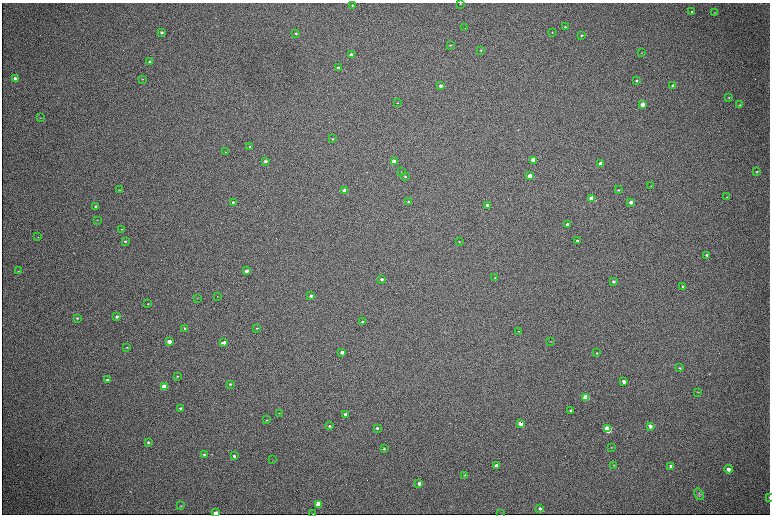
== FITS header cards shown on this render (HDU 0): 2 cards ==
NAXIS1  =                 1536
NAXIS2  =                 1024

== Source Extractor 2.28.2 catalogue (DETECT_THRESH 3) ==
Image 1536 x 1024 px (HDU 0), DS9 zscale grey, zoomed out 1/2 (1 PNG px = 2 x 2 image px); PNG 772 x 516 px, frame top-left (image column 1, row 1023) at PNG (2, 3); each listed source drawn as its Kron ellipse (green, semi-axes under 4 px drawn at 4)
Background 731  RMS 19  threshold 55.9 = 3 sigma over >= 5 px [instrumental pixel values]
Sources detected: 119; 3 cannot appear on this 1/2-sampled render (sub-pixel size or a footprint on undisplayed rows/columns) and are neither listed nor drawn; the other 116 listed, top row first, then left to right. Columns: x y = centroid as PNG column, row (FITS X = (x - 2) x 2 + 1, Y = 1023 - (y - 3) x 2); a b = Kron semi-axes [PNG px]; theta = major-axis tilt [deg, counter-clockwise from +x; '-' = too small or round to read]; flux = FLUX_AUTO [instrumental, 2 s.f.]
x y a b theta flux
460 4 2 2 - 2100
352 5 2 2 - 2900
692 11 3 2 - 3300
714 12 3 2 - 1800
565 27 3 3 - 3100
465 28 2 1 - 2300
162 32 3 3 - 6800
552 32 3 2 - 2000
296 33 3 2 - 5200
582 35 3 3 - 3100
450 45 3 2 - 2700
481 50 3 2 - 3700
642 53 3 2 - 1300
351 55 3 2 - 22000
149 61 3 2 - 3900
338 68 3 2 - 5300
15 78 3 3 - 7200
142 79 3 2 - 1800
637 80 3 3 - 3600
673 85 4 3 - 6100
441 86 3 2 - 12000
729 98 3 3 - 2500
398 103 2 2 - 1200
642 104 3 3 - 25000
740 105 4 3 - 4100
40 118 3 2 - 1400
332 139 3 2 - 2600
250 146 3 2 - 3800
226 152 3 1 - 4900
533 160 3 3 - 78000
265 161 3 2 - 15000
394 162 3 2 - 67000
600 163 3 3 - 26000
401 172 2 2 - 1500
757 172 4 3 - 3700
530 176 3 3 - 73000
405 177 3 2 - 3600
651 186 3 2 - 1100
119 190 3 2 - 1700
618 190 3 2 - 3300
345 191 3 2 - 56000
726 197 2 1 - 980
591 198 3 3 - 50000
233 202 3 2 - 6100
409 202 3 2 - 12000
631 202 3 3 - 22000
488 205 3 2 - 29000
96 206 3 2 - 8100
97 220 2 2 - 1400
567 224 3 2 - 9800
121 229 3 3 - 2600
38 237 2 2 - 1300
125 241 3 2 - 4400
459 241 3 2 - 2200
577 241 3 2 - 9900
707 255 4 3 - 7100
18 271 3 2 - 1700
247 271 3 2 - 23000
495 277 2 2 - 1800
382 279 3 2 - 12000
613 281 3 3 - 8500
683 287 3 3 - 5200
217 296 2 2 - 1800
311 296 3 2 - 15000
197 298 3 2 - 1300
148 304 2 2 - 1800
117 317 3 3 - 5700
77 318 3 2 - 3000
363 322 3 2 - 8000
185 328 3 2 - 4000
257 328 3 3 - 2800
518 331 2 1 - 2200
169 341 3 3 - 28000
551 341 3 2 - 1400
224 342 4 2 - 23000
127 347 3 2 - 2500
342 352 3 3 - 22000
597 353 2 2 - 2400
679 368 4 3 - 3900
177 376 3 2 - 3300
107 379 3 2 - 4200
624 381 3 3 - 18000
230 384 3 2 - 3800
164 387 4 3 - 120000
698 392 3 2 - 2200
586 397 4 3 - 140000
180 408 3 3 - 5200
570 410 3 2 - 4200
279 413 3 2 - 1800
345 414 3 3 - 12000
266 420 3 2 - 2100
521 424 3 3 - 43000
329 426 3 3 - 5400
650 426 4 3 - 15000
377 428 3 3 - 5900
607 429 4 3 - 220000
148 442 3 3 - 5100
611 447 3 2 - 1600
384 449 4 3 - 3900
204 454 3 2 - 4300
234 456 3 3 - 6500
272 460 2 1 - 1200
614 465 3 2 - 2000
497 466 3 3 - 24000
671 466 4 4 - 11000
728 469 4 3 - 15000
465 475 3 3 - 3000
419 483 3 3 - 12000
699 494 6 4 -56 5900
769 497 3 2 - 1300
318 504 3 3 - 55000
181 506 3 2 - 2200
540 508 3 3 - 6400
216 513 3 2 - 39000
313 514 2 1 - 1600
501 514 2 1 - 830
At the frame edge (FLAGS 8, measured only in part): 4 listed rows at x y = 769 497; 216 513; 313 514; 501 514
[3 sub-pixel or undisplayed-footprint detections neither listed nor drawn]